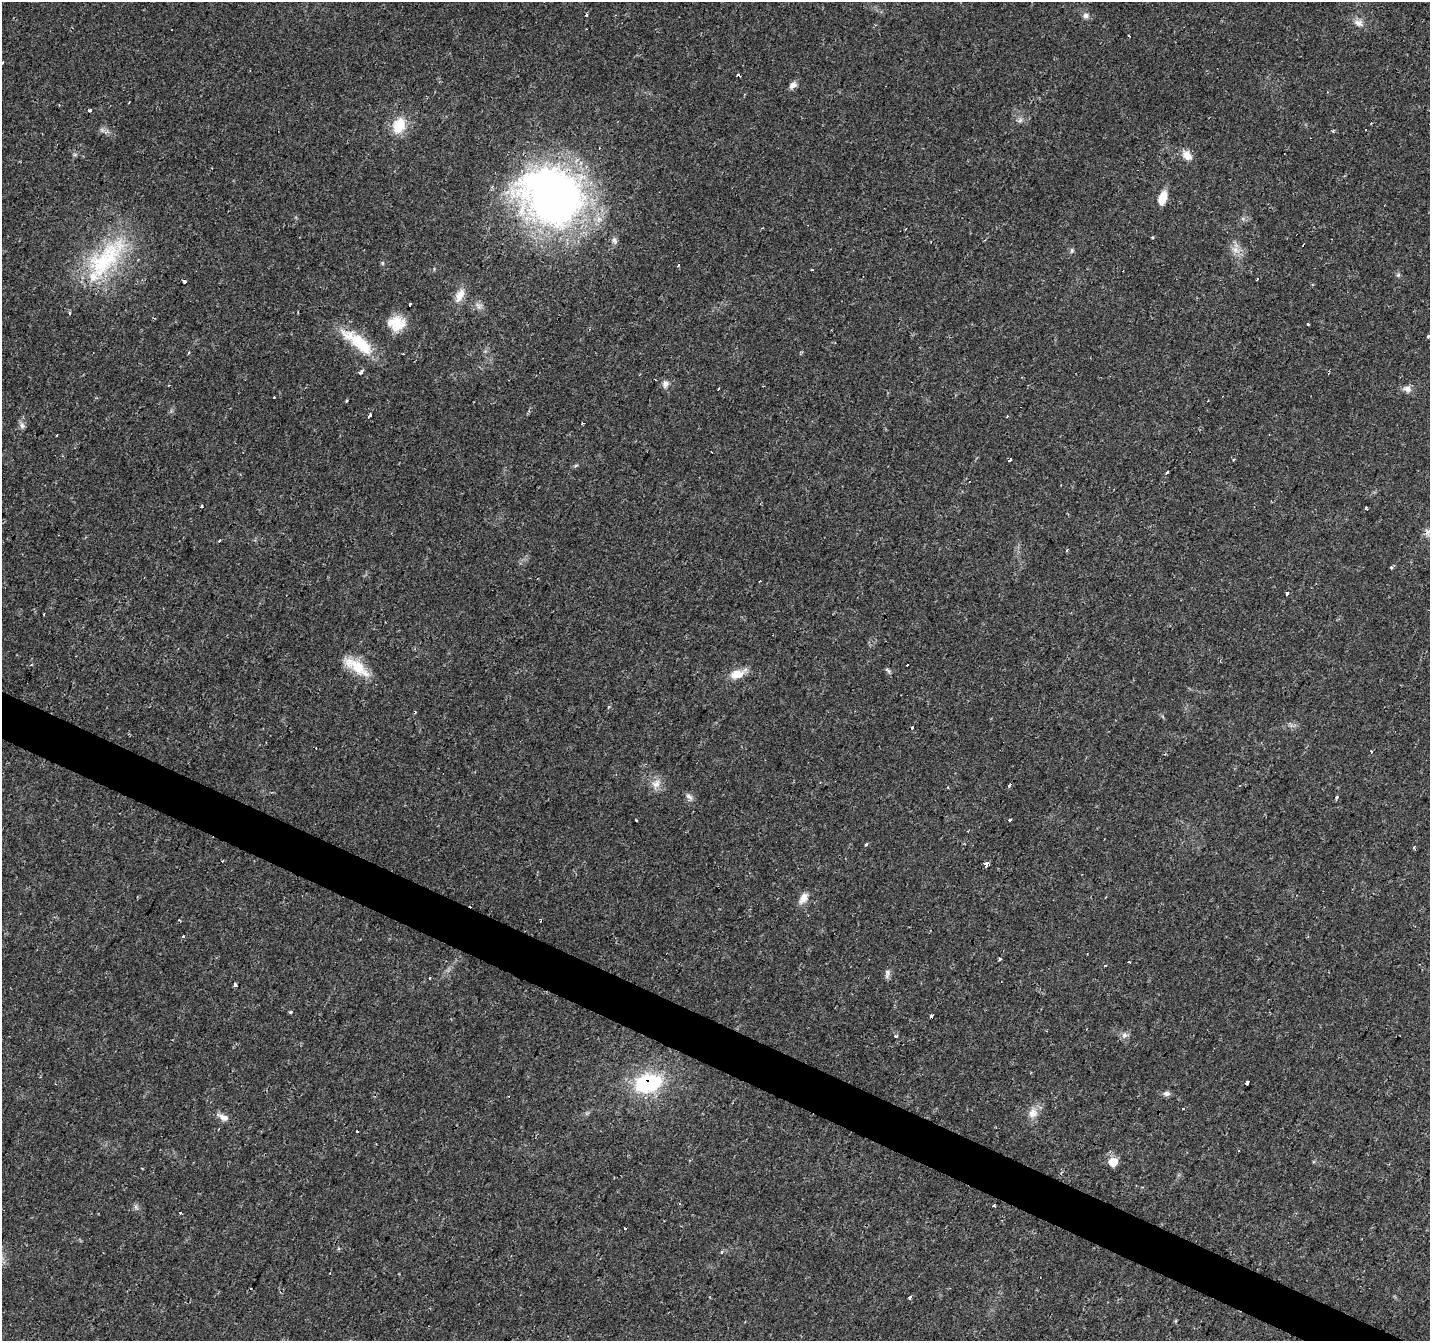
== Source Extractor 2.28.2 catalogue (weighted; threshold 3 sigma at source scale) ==
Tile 6 of 4 x 4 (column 2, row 2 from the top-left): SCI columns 1435-2862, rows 2947-4285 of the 5719 x 5826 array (HDU 1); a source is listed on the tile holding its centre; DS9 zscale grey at full resolution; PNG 1432 x 1343 px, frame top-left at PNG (2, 2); no overlay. Shown black and unused: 3% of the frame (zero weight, under 2 of 3 exposures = <1% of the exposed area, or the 3 px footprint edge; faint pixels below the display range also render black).
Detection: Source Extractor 2.28.2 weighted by HDU 2 'WHT'; one run over the whole footprint, this tile lists its part. Background 0.0177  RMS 0.0029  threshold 0.0133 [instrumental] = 3 sigma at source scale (4.5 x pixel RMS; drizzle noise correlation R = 1.50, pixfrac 1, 0.0396/0.0396 arcsec/px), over >= 5 px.
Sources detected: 109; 19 cosmic-ray / hot-pixel residue — not listed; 1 inside a brighter listed object's ellipse — not listed separately; the other 89 listed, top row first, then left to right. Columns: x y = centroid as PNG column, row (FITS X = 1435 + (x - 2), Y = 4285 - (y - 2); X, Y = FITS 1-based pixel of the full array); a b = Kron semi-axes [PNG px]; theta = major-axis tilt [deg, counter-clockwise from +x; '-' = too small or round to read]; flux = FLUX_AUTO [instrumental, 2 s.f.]
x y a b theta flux
586 14 3 3 - 2.5
1086 16 8 7 - 1.2
1358 23 13 9 -22 2.1
2 62 3 3 - 1.3
738 75 3 3 - 9.4
793 85 10 7 45 1.5
90 111 3 3 - 8.8
1020 120 7 6 - 0.82
399 125 16 11 67 8.3
1366 130 3 2 - 0.88
1333 131 3 3 - 0.72
1187 155 13 9 -51 2.9
552 196 66 54 -31 180
1162 198 13 7 73 5.4
1152 237 3 3 - 0.38
614 240 9 7 -72 0.99
1304 245 3 3 - 1.1
1072 250 7 5 89 0.61
1235 250 10 9 - 2.2
105 260 76 30 48 33
382 263 6 4 90 0.39
1398 275 6 4 45 0.48
1257 279 3 3 - 1.7
184 281 4 3 - 0.81
460 295 18 10 66 3.5
410 305 3 3 - 0.57
479 306 11 8 -47 1.4
396 323 21 17 -1 6.4
1308 324 3 3 - 0.56
1428 337 3 3 - 2.8
361 344 42 17 -41 12
189 353 4 3 - 0.43
361 372 6 4 42 0.98
665 384 10 8 74 1.5
718 389 3 2 - 0.58
1407 389 11 8 -11 1.7
346 401 4 3 - 0.28
370 415 3 3 - 3.8
22 425 9 7 -69 1.1
57 435 3 3 - 0.67
1009 460 4 2 - 0.94
576 465 6 3 20 0.39
1167 473 3 3 - 2.1
202 506 3 3 - 1.1
1366 508 3 3 - 2.9
1428 532 11 7 68 1.6
219 541 3 3 - 0.94
1067 550 3 2 - 0.63
1391 567 4 4 - 0.44
1287 593 3 3 - 4.4
907 665 3 3 - 1.2
357 667 36 13 -34 8.4
888 670 10 3 -35 0.55
737 674 21 10 19 4.2
912 727 3 3 - 2.1
1371 751 3 3 - 0.62
656 784 15 11 58 2.7
689 797 12 6 -41 1.1
1336 798 4 4 - 0.57
636 820 3 3 - 0.52
1010 820 3 3 - 1.6
866 845 5 3 - 0.41
222 861 3 2 - 0.2
986 863 4 3 - 14
803 898 14 9 53 2.8
184 937 3 3 - 4.8
999 958 4 3 - 0.42
1129 962 3 2 - 0.29
887 974 13 6 84 1.1
430 978 3 2 - 0.38
235 985 3 3 - 1.1
290 1012 3 3 - 0.48
1124 1035 10 9 - 1.3
896 1036 3 3 - 1.5
648 1083 22 14 12 31
1247 1083 4 3 - 3.2
1167 1093 9 6 0 1.1
1183 1109 3 2 - 0.58
1033 1113 14 12 62 3.1
223 1117 16 8 -27 2.1
1113 1162 7 7 - 5.3
142 1168 3 2 - 0.28
993 1206 3 3 - 0.44
136 1207 7 6 - 0.78
180 1213 3 3 - 0.74
625 1228 3 3 - 1.9
721 1252 4 4 - 0.38
330 1273 3 2 - 0.17
910 1297 3 3 - 4.2
Overlapping masked pixels (flux is a lower limit): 4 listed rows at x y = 738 75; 552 196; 1304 245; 648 1083
Isophote crosses this tile's border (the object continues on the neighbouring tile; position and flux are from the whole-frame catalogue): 2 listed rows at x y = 2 62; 1428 532